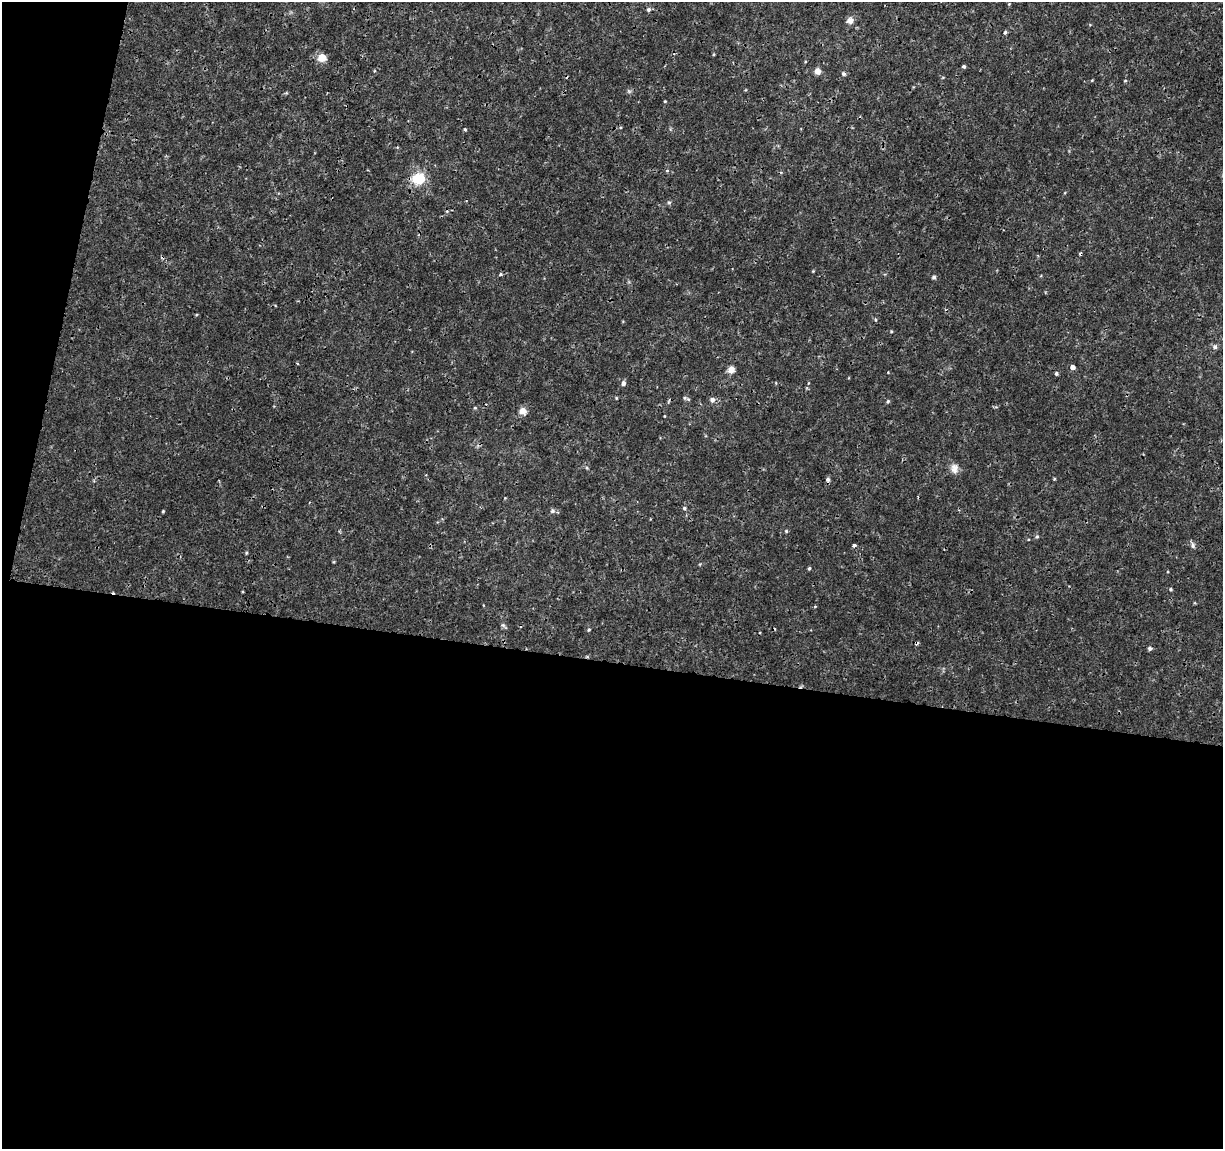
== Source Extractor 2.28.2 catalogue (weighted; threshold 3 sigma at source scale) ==
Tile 13 of 4 x 4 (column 1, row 4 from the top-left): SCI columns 1-1221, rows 224-1370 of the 4892 x 5096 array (HDU 1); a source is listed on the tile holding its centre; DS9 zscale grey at full resolution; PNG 1225 x 1151 px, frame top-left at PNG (2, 2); no overlay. Shown black and unused: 45% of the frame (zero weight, under 3 of 4 exposures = <1% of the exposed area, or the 3 px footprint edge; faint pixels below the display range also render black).
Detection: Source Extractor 2.28.2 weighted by HDU 2 'WHT'; one run over the whole footprint, this tile lists its part. Background 0.00125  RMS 9.5e-04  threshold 0.00428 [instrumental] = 3 sigma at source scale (4.5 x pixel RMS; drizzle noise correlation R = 1.50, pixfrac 1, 0.0396/0.0396 arcsec/px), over >= 5 px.
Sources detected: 50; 3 cosmic-ray / hot-pixel residue — not listed; the other 47 listed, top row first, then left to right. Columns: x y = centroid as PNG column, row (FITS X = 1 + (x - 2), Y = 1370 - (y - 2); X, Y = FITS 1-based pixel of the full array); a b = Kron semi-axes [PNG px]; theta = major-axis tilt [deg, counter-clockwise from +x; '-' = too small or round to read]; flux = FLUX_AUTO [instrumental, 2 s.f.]
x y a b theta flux
1009 4 4 4 - 0.078
648 9 5 5 - 0.2
850 20 9 9 - 0.44
1005 32 5 4 - 0.19
714 54 5 3 - 0.085
322 58 11 10 - 0.79
964 66 4 4 - 0.17
817 71 7 6 - 0.61
843 74 6 5 - 0.19
1092 80 5 3 - 0.074
1125 81 4 4 - 0.099
665 101 3 3 - 0.079
465 129 5 4 - 0.1
667 170 5 3 - 0.11
418 179 15 13 18 2.5
669 202 5 5 - 0.14
813 271 3 3 - 0.078
500 274 4 4 - 0.17
934 277 6 4 15 0.16
875 319 5 3 - 0.098
891 331 4 3 - 0.08
1215 347 6 6 - 0.28
298 364 3 2 - 0.1
1072 367 5 4 - 0.43
731 369 8 7 - 0.61
1056 373 4 4 - 0.18
623 383 5 5 - 0.33
688 399 5 4 - 0.13
712 400 6 6 - 0.36
888 401 5 4 - 0.14
475 408 5 3 - 0.088
523 411 9 8 - 0.59
954 468 13 10 85 0.62
828 479 6 5 - 0.21
684 508 5 4 - 0.14
163 511 3 3 - 0.091
552 511 7 5 15 0.22
786 531 5 4 - 0.11
1037 537 5 4 - 0.14
854 545 4 3 - 0.19
1193 545 9 5 -79 0.23
246 553 4 4 - 0.098
809 568 4 3 - 0.12
1171 589 4 4 - 0.12
503 625 6 5 - 0.17
589 630 4 3 - 0.11
1150 648 5 4 - 0.24